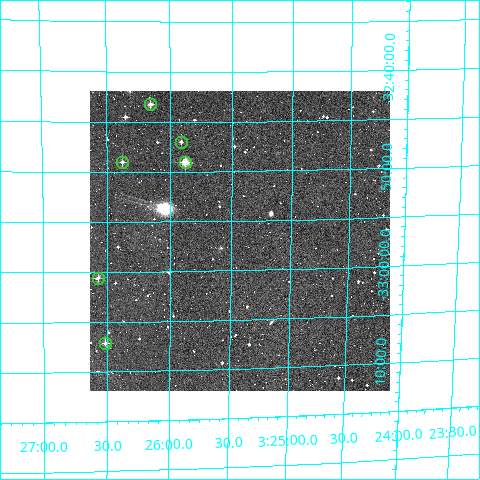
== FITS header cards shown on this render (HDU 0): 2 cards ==
NAXIS1  =                  300
NAXIS2  =                  300

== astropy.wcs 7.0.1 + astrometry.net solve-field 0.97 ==
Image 300 x 300 px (HDU 0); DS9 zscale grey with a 90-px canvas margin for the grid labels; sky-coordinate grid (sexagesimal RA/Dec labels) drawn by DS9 from the SOLVED WCS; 6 Tycho-2 reference stars matched to detected sources circled (green)
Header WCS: RA---TAN/DEC--TAN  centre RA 03:25:27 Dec -32:57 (51.36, -32.95 deg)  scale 6 arcsec/px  FOV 30.0' x 30.0'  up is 0 deg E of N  parity normal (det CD < 0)
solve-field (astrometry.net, Tycho-2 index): VERIFIED the header's WCS against the Tycho-2 star catalogue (verified at 2 index scales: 6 matches each, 0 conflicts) and refined it, rather than solving blind
Solved WCS: RA---TAN-SIP/DEC--TAN-SIP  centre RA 03:25:26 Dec -32:57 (51.36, -32.95 deg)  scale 6.31 x 6.07 arcsec/px (non-square pixels)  FOV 31.5' x 30.3'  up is +1 deg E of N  parity normal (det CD < 0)
The solver's refit moves the header's centre by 14 arcsec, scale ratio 1.051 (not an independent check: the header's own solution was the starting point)
Tycho-2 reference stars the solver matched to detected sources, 6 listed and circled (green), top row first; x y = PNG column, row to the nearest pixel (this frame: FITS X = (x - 90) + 1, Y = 300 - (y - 91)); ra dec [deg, ICRS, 3 dp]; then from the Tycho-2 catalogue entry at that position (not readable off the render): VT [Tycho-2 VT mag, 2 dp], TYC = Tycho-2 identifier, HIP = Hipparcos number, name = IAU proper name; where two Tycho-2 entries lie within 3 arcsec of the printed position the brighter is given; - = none
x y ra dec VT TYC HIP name
150 104 51.539 -32.721 10.71 7024-571-1 - -
181 142 51.479 -32.783 11.62 7024-485-1 - -
122 162 51.595 -32.817 11.75 7024-821-1 - -
185 162 51.470 -32.817 9.88 7024-705-1 - -
98 278 51.644 -33.009 11.72 7024-358-1 - -
105 343 51.629 -33.119 11.63 7024-808-1 - -